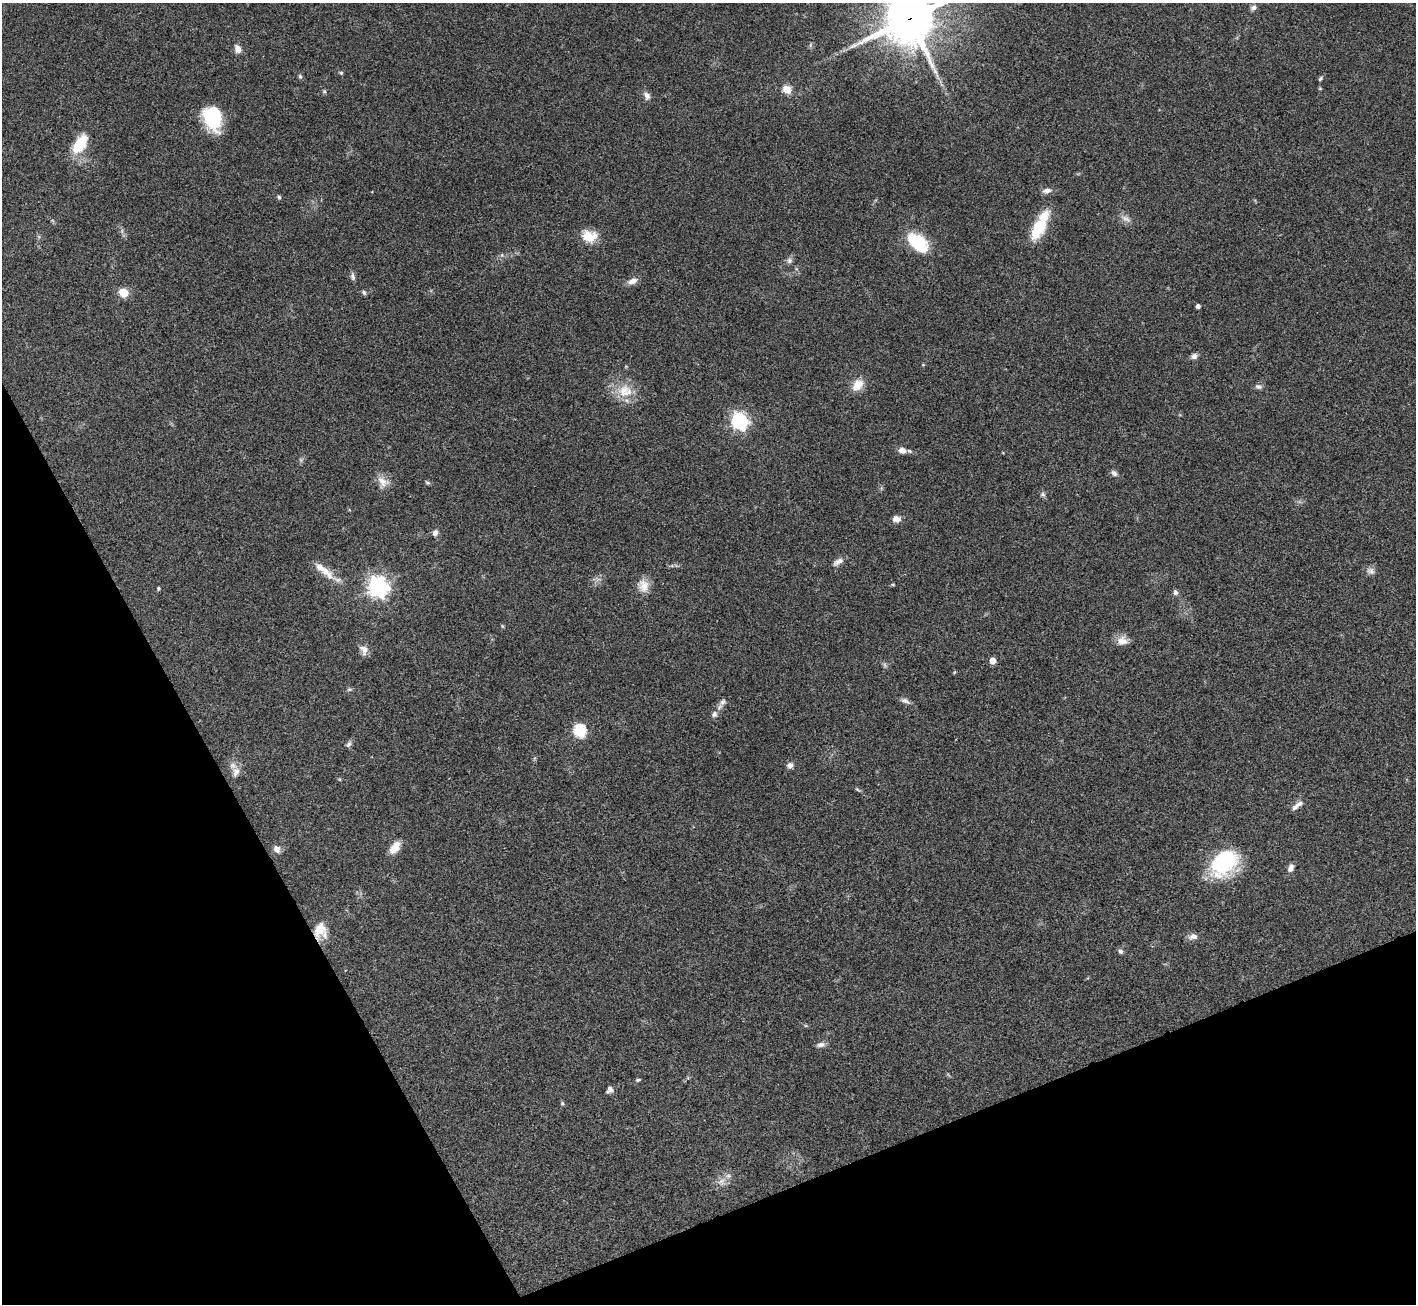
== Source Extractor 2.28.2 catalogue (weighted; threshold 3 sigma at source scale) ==
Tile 14 of 4 x 4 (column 2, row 4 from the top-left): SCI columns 1419-2832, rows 288-1589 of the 5663 x 5651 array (HDU 1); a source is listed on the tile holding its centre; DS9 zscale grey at full resolution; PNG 1418 x 1306 px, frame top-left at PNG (2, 3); no overlay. Shown black and unused: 22% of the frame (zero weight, under 3 of 4 exposures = <1% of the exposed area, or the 3 px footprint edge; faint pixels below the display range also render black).
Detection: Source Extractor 2.28.2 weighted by HDU 2 'WHT'; one run over the whole footprint, this tile lists its part. Background 0.0954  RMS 0.0061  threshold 0.0276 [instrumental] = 3 sigma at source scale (4.5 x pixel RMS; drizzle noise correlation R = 1.50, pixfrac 1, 0.05/0.05 arcsec/px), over >= 5 px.
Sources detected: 75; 2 too faint to see at this stretch — not listed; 3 inside a brighter listed object's ellipse — not listed separately; the other 70 listed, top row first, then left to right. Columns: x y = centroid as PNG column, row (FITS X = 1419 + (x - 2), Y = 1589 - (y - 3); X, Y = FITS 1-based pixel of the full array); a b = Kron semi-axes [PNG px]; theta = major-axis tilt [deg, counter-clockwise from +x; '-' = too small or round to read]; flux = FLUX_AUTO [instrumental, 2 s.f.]
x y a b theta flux
1253 8 9 6 41 2
910 18 18 17 - 2600
810 45 7 4 89 0.97
238 49 10 7 -70 3.8
341 73 5 5 - 0.82
300 76 7 5 -63 1.1
1320 79 7 4 51 1
787 89 11 9 -31 5.6
324 91 5 5 - 0.9
647 95 10 7 -62 2.6
212 118 22 16 -74 40
80 144 25 13 57 18
1047 191 10 7 7 3
279 197 6 5 - 1.1
1039 227 30 14 62 21
589 236 20 15 -10 10
917 242 25 14 -41 29
789 261 8 8 - 1.9
353 277 10 6 -76 1.8
632 281 13 7 18 3.7
123 292 9 7 -35 10
364 292 7 5 -51 1.1
1198 306 4 4 - 2.4
1194 356 8 7 - 2.2
923 365 5 3 - 0.54
857 385 15 11 53 8.3
1258 387 10 7 -12 1.9
625 391 23 18 -2 14
739 421 7 6 - 180
902 450 9 7 -21 4
1114 473 8 6 -48 2
383 481 18 11 -40 5.7
427 483 8 3 -19 0.9
1043 494 7 6 - 1.4
896 519 9 7 -1 3.7
435 533 8 7 - 2.4
838 562 15 6 31 3.2
324 570 37 9 -39 9.8
1371 571 11 8 -21 2.7
893 584 5 3 - 0.64
643 586 18 14 -69 6.8
378 587 8 7 - 340
158 588 4 4 - 0.86
1175 592 7 6 - 1.6
1122 641 14 12 -4 5.2
364 650 14 10 -75 4
992 661 5 4 - 7.6
954 672 5 3 - 0.59
349 689 7 4 1 0.98
905 701 12 6 -22 2.3
723 702 11 7 41 2.4
714 714 8 7 - 2.1
580 731 6 6 - 64
349 744 9 6 56 1.7
790 765 7 7 - 2.4
236 772 14 9 74 4.2
857 789 7 4 -31 0.88
1300 803 11 7 13 2.4
395 847 15 8 55 7.6
277 849 9 7 -49 3.3
1224 862 35 23 43 46
1291 868 9 6 68 3.2
320 929 22 13 69 9.6
1193 937 11 7 1 3.1
1120 951 7 6 - 1.5
821 1045 12 6 10 2.3
638 1080 6 4 15 1
610 1090 9 6 55 2.3
562 1103 5 4 - 0.83
721 1181 11 6 25 3.1
Overlapping masked pixels (flux is a lower limit): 2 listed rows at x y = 910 18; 320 929
Isophote crosses this tile's border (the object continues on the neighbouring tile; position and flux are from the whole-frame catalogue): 1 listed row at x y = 910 18